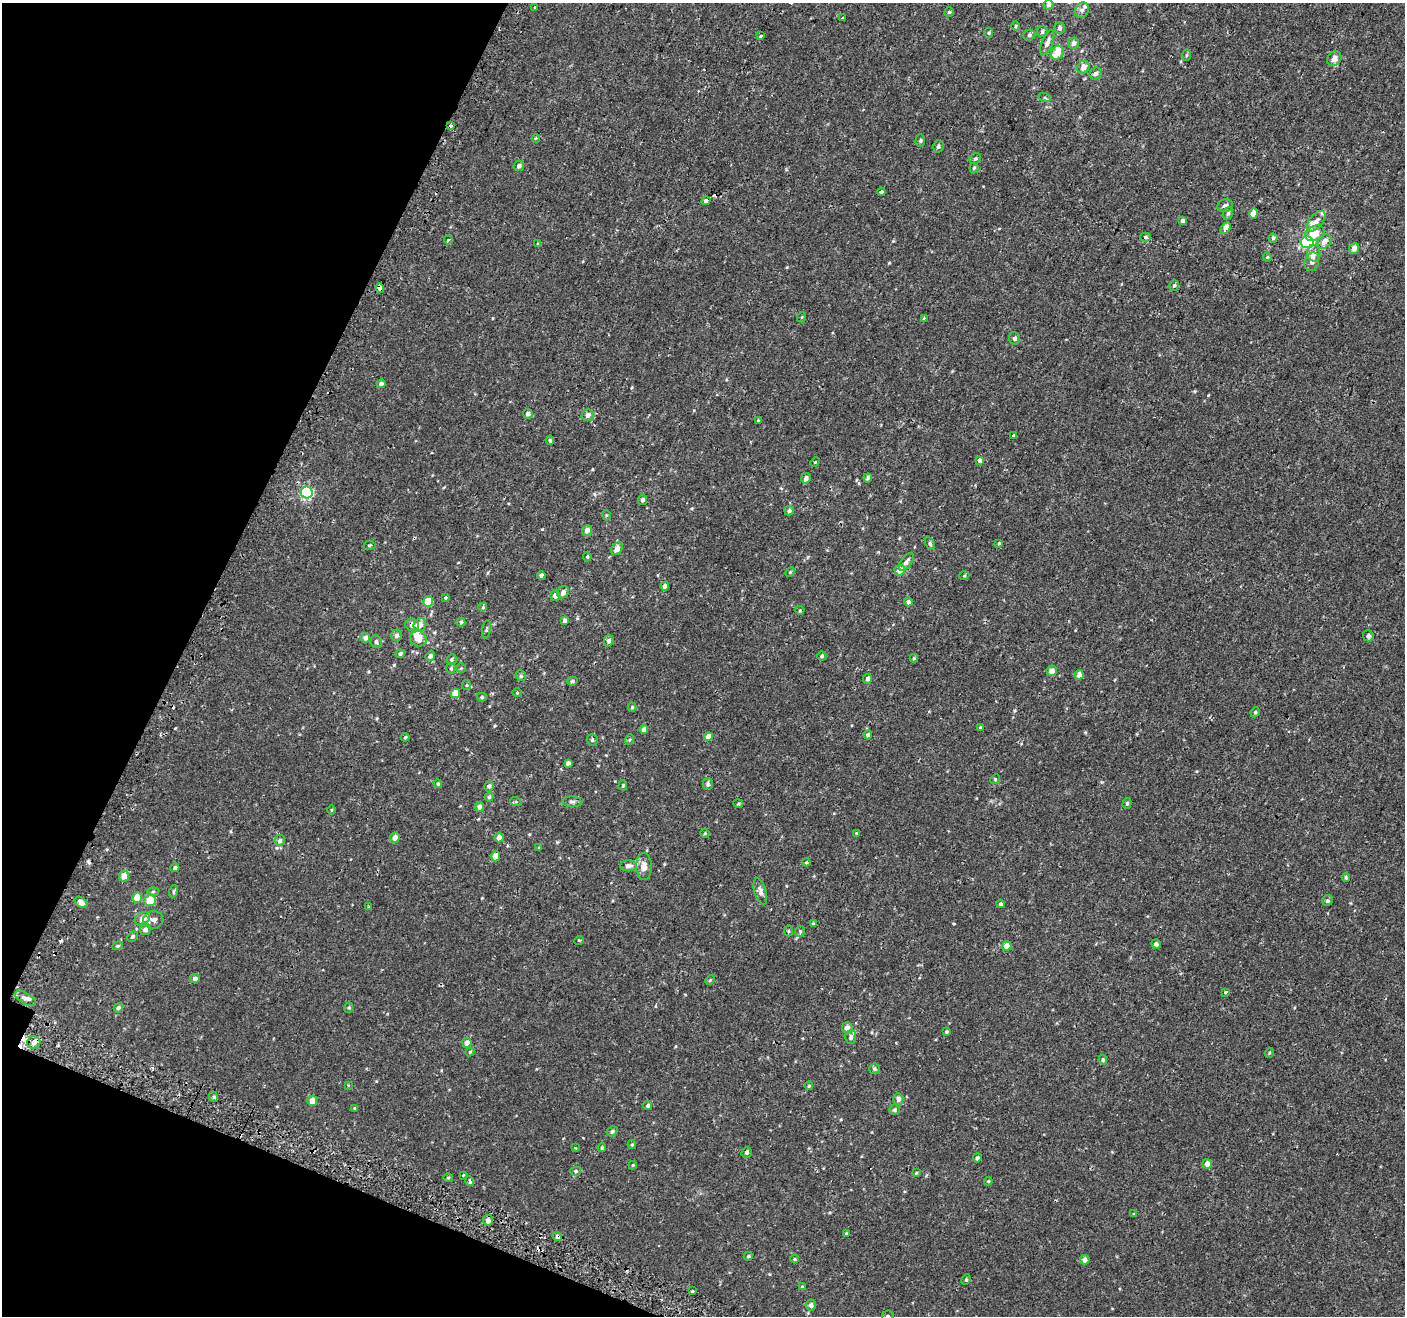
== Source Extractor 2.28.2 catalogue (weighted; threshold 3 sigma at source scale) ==
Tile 9 of 4 x 4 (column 1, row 3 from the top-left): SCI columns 56-1458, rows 1573-2886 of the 5713 x 5842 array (HDU 1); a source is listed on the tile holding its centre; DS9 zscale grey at full resolution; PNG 1407 x 1318 px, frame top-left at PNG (2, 3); each listed source drawn as its Kron ellipse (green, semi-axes under 4 px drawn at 4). Shown black and unused: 19% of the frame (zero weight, under 2 of 3 exposures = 3% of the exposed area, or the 3 px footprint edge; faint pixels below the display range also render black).
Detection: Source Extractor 2.28.2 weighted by HDU 2 'WHT'; one run over the whole footprint, this tile lists its part. Background -4.00e-04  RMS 0.0031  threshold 0.0139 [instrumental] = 3 sigma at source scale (4.5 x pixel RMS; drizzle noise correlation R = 1.50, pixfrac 1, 0.0396/0.0396 arcsec/px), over >= 5 px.
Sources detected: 232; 8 cosmic-ray / hot-pixel residue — neither listed nor drawn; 10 inside a brighter listed object's ellipse — not listed separately; the other 214 listed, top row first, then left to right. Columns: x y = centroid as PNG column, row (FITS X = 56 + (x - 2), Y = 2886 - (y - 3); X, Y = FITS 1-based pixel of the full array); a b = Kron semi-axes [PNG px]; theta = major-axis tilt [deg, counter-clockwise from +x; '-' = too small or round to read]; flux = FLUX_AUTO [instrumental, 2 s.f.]
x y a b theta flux
1048 5 5 4 - 0.76
534 7 3 3 - 0.71
1082 10 8 7 - 0.9
949 12 5 4 - 0.41
843 18 3 2 - 0.48
1015 26 5 3 - 0.31
1059 28 6 5 - 0.74
1042 32 5 5 - 0.69
989 33 5 3 - 0.29
1029 35 6 5 - 0.58
761 36 4 3 - 0.53
1047 42 13 5 69 1.3
1073 43 5 5 - 1.4
1057 53 7 6 - 3.1
1186 55 6 4 88 0.36
1334 59 8 6 49 1.8
1083 67 6 6 - 1.8
1095 73 6 5 - 0.76
1045 98 6 4 -19 0.42
450 126 3 3 - 1
536 138 4 3 - 0.32
920 141 6 4 89 0.46
938 146 6 5 - 0.71
975 159 6 5 - 0.57
519 166 5 5 - 0.84
974 168 5 4 - 0.46
881 192 4 3 - 2
706 201 4 3 - 2.2
1225 206 8 6 12 0.85
1228 213 6 5 - 0.67
1253 213 5 4 - 2.3
1183 221 4 4 - 1
1316 221 12 6 50 2
1226 228 6 4 58 2.3
1315 233 10 7 22 4.6
1145 237 5 4 - 0.46
1273 238 4 4 - 0.45
448 240 4 3 - 0.59
1324 241 8 6 48 1.9
1307 242 6 6 - 24
538 244 4 3 - 0.4
1354 248 5 5 - 1.7
1314 253 8 7 - 1.5
1267 257 4 4 - 0.3
1312 262 9 7 72 1.2
1174 286 5 4 - 0.48
380 288 5 3 - 8.4
802 317 5 3 - 0.23
924 318 3 3 - 0.39
1015 338 6 6 - 0.76
381 384 4 4 - 1.1
528 414 5 5 - 1.1
588 415 6 5 - 1.3
758 421 3 3 - 0.28
1013 436 4 4 - 0.43
550 440 5 4 - 0.4
980 460 4 4 - 1.8
815 462 5 3 - 0.28
806 478 5 4 - 1.1
868 478 4 3 - 0.99
307 492 6 6 - 37
642 500 5 4 - 0.74
789 511 5 4 - 0.71
606 515 5 3 - 0.29
587 530 5 5 - 1.6
930 543 7 4 -64 0.49
999 543 4 3 - 0.26
369 545 6 3 9 0.3
617 549 7 5 52 1.9
587 556 4 3 - 0.37
906 562 10 5 53 1.1
900 570 5 5 - 2.5
790 572 6 3 45 0.35
541 575 4 4 - 0.97
964 576 5 3 - 0.26
665 586 5 4 - 1.4
563 592 6 5 - 1.2
555 595 5 5 - 1.5
446 598 3 3 - 1.3
428 602 5 5 - 7.2
908 602 4 4 - 0.99
483 607 4 3 - 0.29
800 610 4 4 - 0.29
565 621 4 4 - 1.2
461 622 4 4 - 0.42
412 625 7 6 - 1.4
420 625 7 6 - 1.8
486 629 9 3 79 0.37
396 635 6 5 - 1
1368 636 5 5 - 0.85
365 638 5 4 - 1.3
418 639 8 7 - 2.3
609 641 6 5 - 0.75
376 642 6 5 - 0.77
400 654 4 4 - 0.62
430 656 5 4 - 0.84
822 656 4 4 - 0.43
914 658 4 4 - 0.4
452 659 5 5 - 0.52
451 668 5 4 - 0.46
461 668 4 4 - 0.29
1052 671 5 5 - 2.1
1079 675 5 4 - 1.5
521 676 5 5 - 0.64
868 679 5 4 - 0.89
572 681 5 4 - 0.56
467 685 5 4 - 0.35
455 693 5 4 - 3.2
517 693 4 4 - 0.28
482 697 5 4 - 0.45
632 707 4 4 - 0.4
1255 712 5 4 - 0.41
980 727 4 3 - 0.28
644 730 4 4 - 1.8
868 735 4 4 - 0.82
405 737 4 3 - 0.33
708 737 4 4 - 2.2
592 740 6 5 - 0.51
629 740 5 3 - 0.33
568 763 4 4 - 0.97
995 779 5 4 - 0.39
438 784 4 4 - 0.45
708 784 5 5 - 0.73
623 785 5 4 - 0.39
489 786 6 4 61 0.7
489 797 4 4 - 0.48
516 802 6 3 -18 0.34
572 802 9 5 -1 0.84
1127 803 5 4 - 0.43
738 804 5 3 - 0.29
479 807 5 5 - 1
332 810 5 3 - 0.28
705 833 4 4 - 0.34
856 833 4 3 - 0.21
395 838 5 4 - 1.6
499 838 4 4 - 2.3
280 840 5 5 - 0.76
539 848 4 4 - 0.27
496 856 5 4 - 2.4
806 862 4 3 - 0.31
628 866 8 5 3 1.3
644 867 13 8 -89 2.2
175 868 4 4 - 0.72
124 876 5 5 - 2.1
1346 878 4 4 - 0.35
153 891 5 3 - 0.36
174 891 6 4 71 0.45
760 892 14 6 -74 1.3
137 898 5 5 - 4
150 901 6 5 - 6.4
1327 901 6 5 - 0.58
81 902 7 5 -35 1.8
1000 904 4 4 - 0.65
369 907 4 3 - 0.35
142 919 8 6 29 1.6
153 920 10 9 - 1.2
813 924 4 3 - 0.48
145 929 6 5 - 1.3
788 931 5 3 - 0.28
800 931 5 5 - 0.5
132 937 5 4 - 0.47
579 940 5 3 - 0.25
1156 944 5 4 - 0.76
118 946 5 4 - 0.39
1007 946 5 4 - 3.1
195 978 5 4 - 1
710 980 5 3 - 0.33
1225 992 3 3 - 1
26 999 12 5 -31 1.4
118 1008 5 4 - 0.76
349 1008 5 4 - 0.38
847 1028 5 5 - 1.6
946 1032 4 3 - 0.38
851 1037 7 5 86 0.81
34 1043 6 6 - 1.4
467 1043 5 4 - 1.7
470 1052 4 4 - 0.37
1269 1053 5 3 - 0.26
1103 1060 5 4 - 0.47
874 1069 5 5 - 0.67
348 1085 4 4 - 0.21
809 1086 4 3 - 0.3
214 1097 5 3 - 0.37
898 1099 6 5 - 0.95
312 1101 5 5 - 2.6
648 1105 5 4 - 0.6
355 1108 4 3 - 0.35
894 1110 5 5 - 0.51
612 1131 6 4 30 0.59
632 1145 4 4 - 0.36
575 1148 3 3 - 0.28
602 1148 4 3 - 0.38
747 1152 5 5 - 0.56
977 1158 4 4 - 0.59
1207 1164 5 5 - 1.8
633 1165 4 3 - 0.25
576 1171 5 4 - 0.45
916 1173 4 4 - 0.31
463 1175 3 2 - 0.42
448 1178 5 3 - 0.3
470 1181 4 3 - 0.95
988 1181 4 4 - 0.33
1134 1214 3 3 - 0.27
488 1220 5 5 - 1.3
846 1233 4 3 - 0.32
557 1237 5 4 - 1.1
748 1256 4 4 - 0.48
795 1259 4 4 - 0.27
1085 1260 5 4 - 1.3
966 1280 5 4 - 0.44
802 1287 4 3 - 0.29
692 1291 3 3 - 0.37
811 1305 5 5 - 1.1
888 1316 6 5 - 0.61
Overlapping masked pixels (flux is a lower limit): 4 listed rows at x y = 450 126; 380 288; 412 625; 557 1237
Isophote crosses this tile's border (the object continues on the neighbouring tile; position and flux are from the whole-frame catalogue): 1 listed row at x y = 888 1316